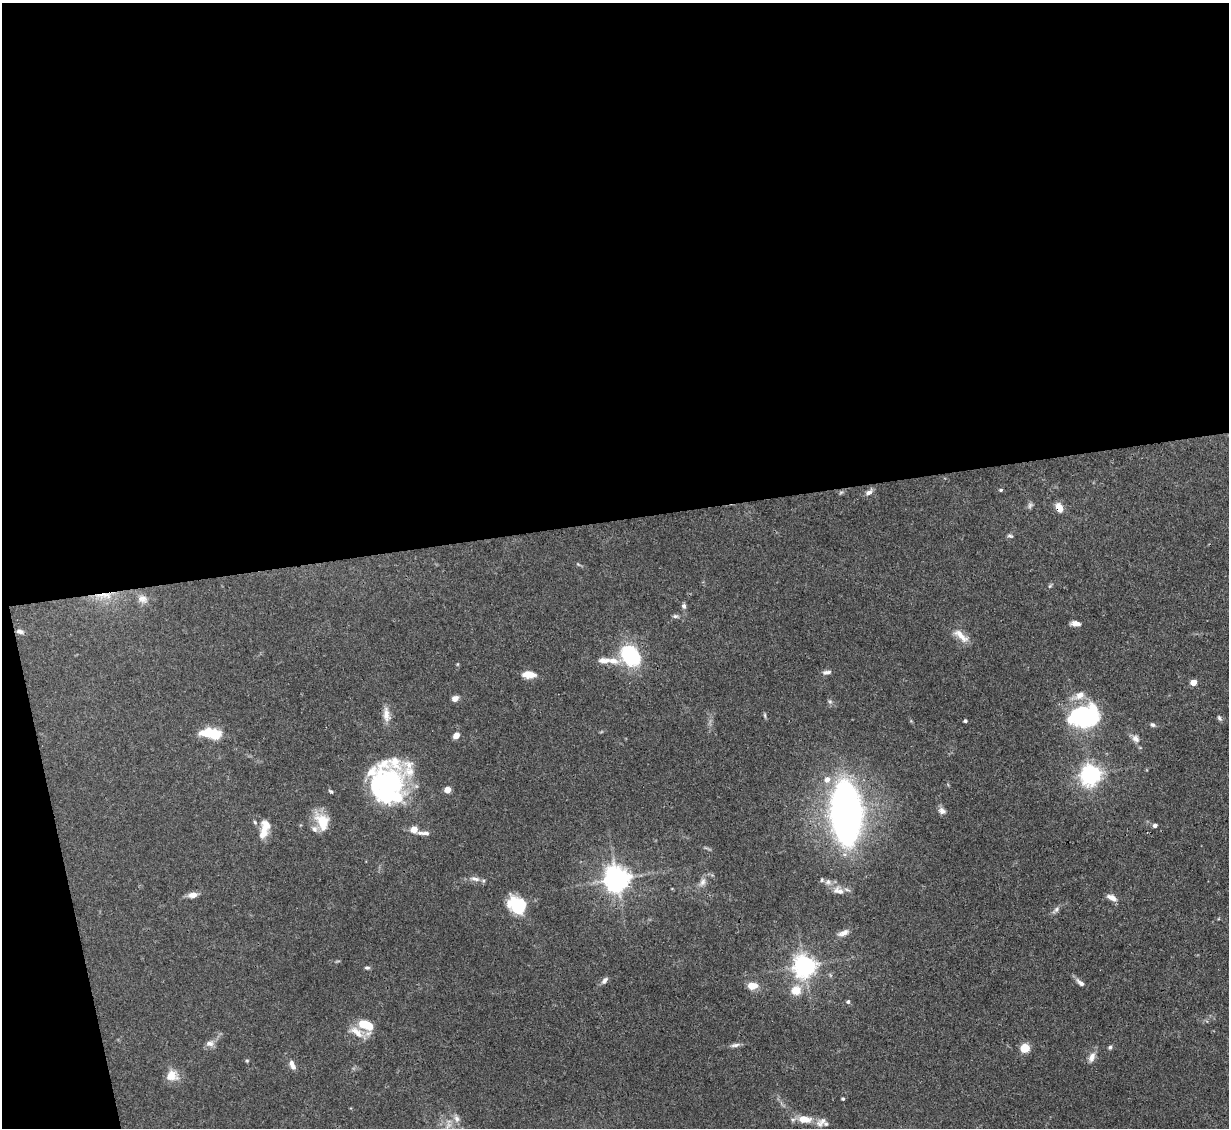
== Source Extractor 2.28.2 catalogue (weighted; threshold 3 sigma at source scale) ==
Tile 1 of 4 x 4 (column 1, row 1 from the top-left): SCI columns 1-1227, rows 3626-4751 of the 4908 x 4884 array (HDU 1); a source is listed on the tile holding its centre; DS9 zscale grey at full resolution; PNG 1231 x 1130 px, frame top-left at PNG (2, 3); no overlay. Shown black and unused: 48% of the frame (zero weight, under 3 of 4 exposures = <1% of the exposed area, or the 3 px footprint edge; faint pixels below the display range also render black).
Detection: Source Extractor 2.28.2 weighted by HDU 2 'WHT'; one run over the whole footprint, this tile lists its part. Background 0.11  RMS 0.004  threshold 0.0182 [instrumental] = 3 sigma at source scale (4.5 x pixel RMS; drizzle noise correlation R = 1.50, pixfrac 1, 0.05/0.05 arcsec/px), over >= 5 px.
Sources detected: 85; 1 too faint to see at this stretch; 2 inside a brighter object's white glare — not listed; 9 inside a brighter listed object's ellipse — not listed separately; the other 73 listed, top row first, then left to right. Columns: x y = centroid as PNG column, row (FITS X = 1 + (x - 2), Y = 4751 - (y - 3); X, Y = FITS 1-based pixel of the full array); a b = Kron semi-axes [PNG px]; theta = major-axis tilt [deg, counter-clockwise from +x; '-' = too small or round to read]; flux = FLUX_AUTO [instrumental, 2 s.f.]
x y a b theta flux
1001 490 5 4 - 0.59
841 492 6 4 19 0.61
869 493 9 6 15 1.9
1059 508 10 7 -64 4.1
1010 536 8 4 -17 0.7
578 564 6 3 -19 0.54
1050 586 7 4 45 0.6
104 595 30 8 3 7.3
143 599 15 11 -30 3.3
684 606 7 6 - 1
675 616 7 5 -13 0.88
1075 623 11 5 -5 2.2
20 631 9 5 -8 1.4
961 636 26 8 -40 4.8
630 656 24 19 -50 29
604 660 20 8 1 3.9
826 672 11 5 9 1.5
529 675 15 8 -3 4.6
1193 682 5 4 - 6.3
455 698 8 6 29 2.1
830 702 6 5 - 0.81
386 714 21 8 -87 3.9
765 715 8 4 -81 0.63
1084 716 34 23 10 42
1219 718 8 4 -58 0.83
965 721 4 3 - 0.8
1153 725 7 5 -24 0.99
211 733 24 10 -7 12
456 735 6 5 - 3.5
1136 739 12 8 -46 2.2
1091 775 7 7 - 190
827 779 7 7 - 3
390 782 37 34 -26 41
447 790 4 4 - 6.3
331 791 6 4 -43 0.65
942 811 10 8 -32 1.9
846 813 34 15 -87 430
322 822 24 15 -66 8.9
266 825 18 12 81 5.4
1155 825 5 4 - 1.3
414 830 5 5 - 7.6
424 833 18 5 -1 1.8
475 879 15 6 -14 2.2
617 879 8 8 - 480
822 880 6 5 - 0.67
702 882 14 8 63 2.4
838 891 17 10 -18 3.9
193 895 10 6 7 3
1112 898 13 6 -26 2.6
517 906 19 14 -52 21
1056 909 9 6 43 1.3
843 933 16 7 21 2.4
804 966 7 7 - 330
367 968 7 4 0 0.74
604 980 11 6 49 1.5
1080 983 13 6 -42 1.9
752 986 10 7 1 5.6
796 990 10 9 - 6.4
848 1002 5 4 - 0.72
366 1025 19 12 -31 9.7
210 1043 11 8 8 2.2
735 1045 13 5 9 1.5
1110 1047 6 5 - 0.79
1025 1048 8 8 - 6.8
1092 1057 14 8 70 2.9
247 1060 6 4 0 0.45
292 1065 13 6 -66 2.4
172 1076 15 12 14 5.5
843 1099 3 3 - 0.55
457 1119 10 7 -68 2
804 1119 16 9 -6 6
821 1122 15 9 43 2.8
448 1125 11 8 61 2.8
Overlapping masked pixels (flux is a lower limit): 2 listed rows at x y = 1059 508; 104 595